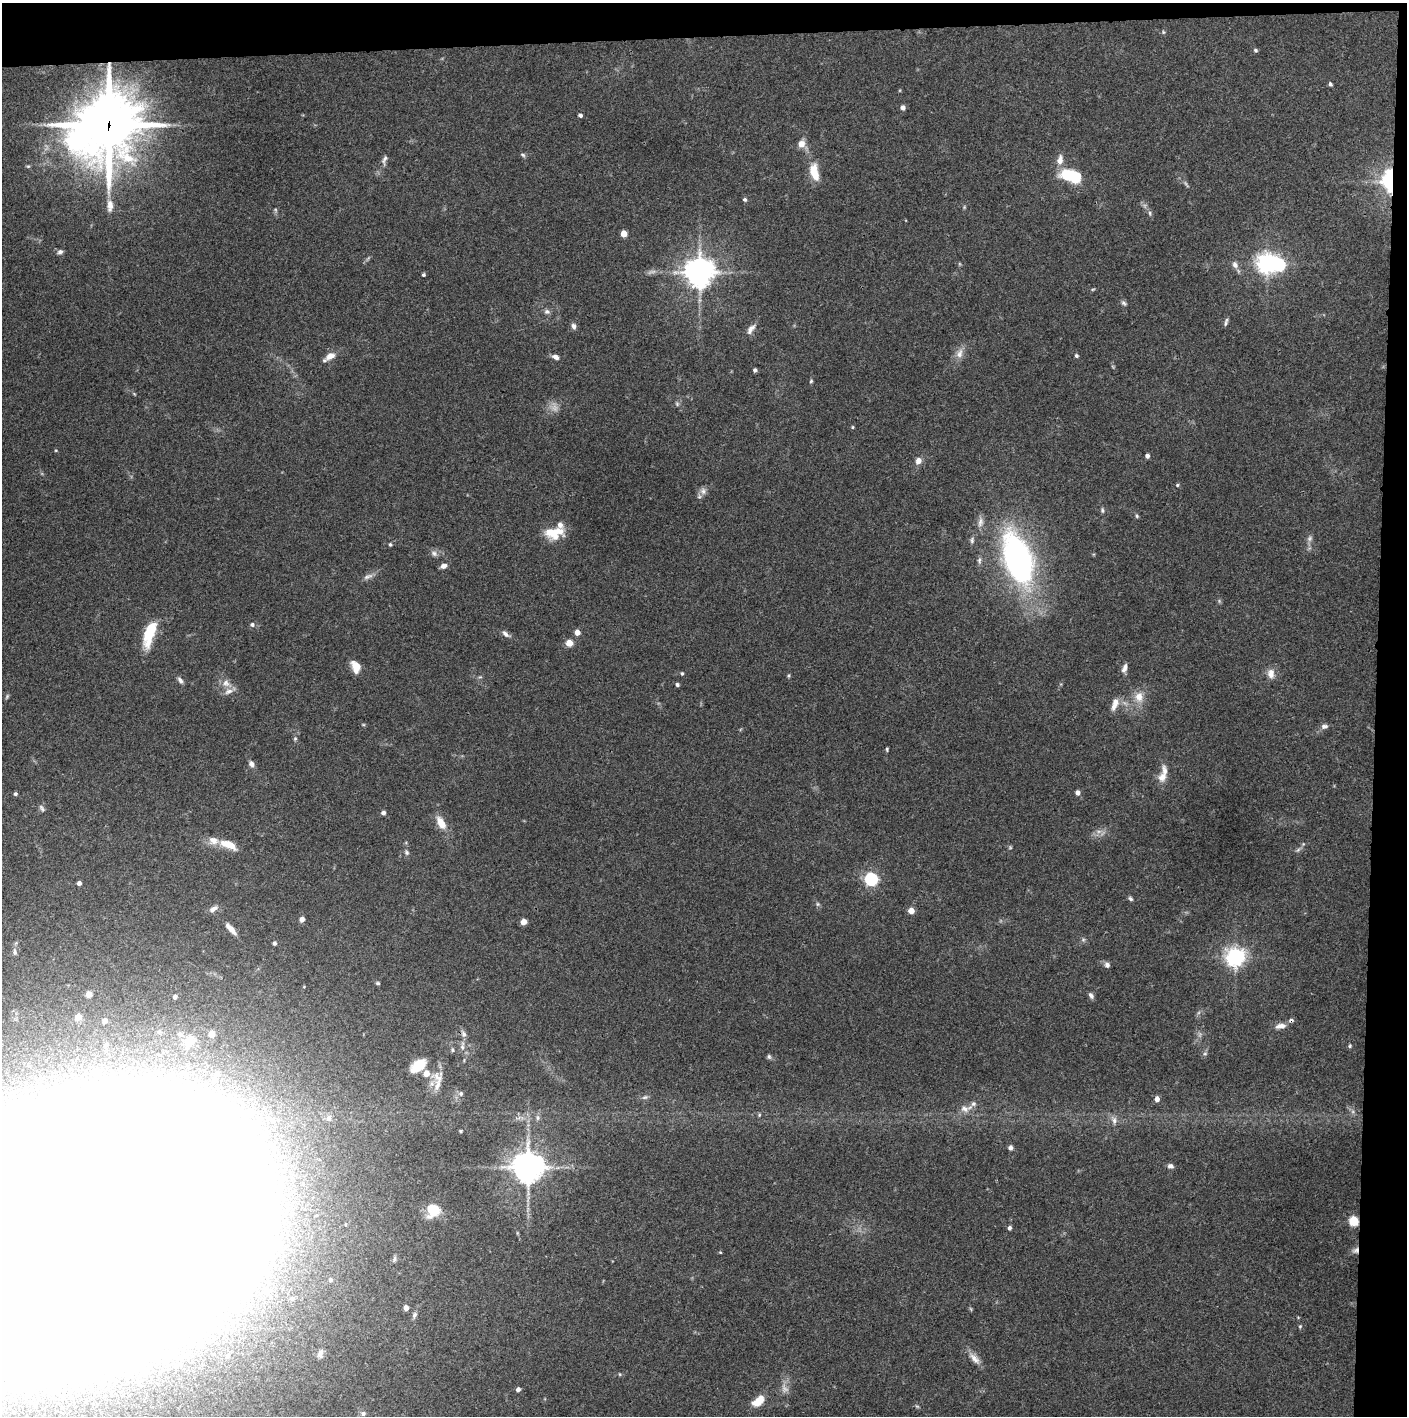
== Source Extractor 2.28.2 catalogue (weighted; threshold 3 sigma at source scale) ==
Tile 3 of 3 x 3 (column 3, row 1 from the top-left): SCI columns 2813-4217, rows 2830-4243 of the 4221 x 4245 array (HDU 1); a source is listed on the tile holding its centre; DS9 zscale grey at full resolution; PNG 1409 x 1418 px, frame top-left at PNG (2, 3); no overlay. Shown black and unused: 5% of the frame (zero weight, under 3 of 4 exposures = <1% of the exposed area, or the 3 px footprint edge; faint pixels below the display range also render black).
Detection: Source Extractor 2.28.2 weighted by HDU 2 'WHT'; one run over the whole footprint, this tile lists its part. Background 0.0748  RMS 0.0055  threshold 0.0247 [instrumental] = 3 sigma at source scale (4.5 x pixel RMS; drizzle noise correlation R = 1.50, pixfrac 1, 0.05/0.05 arcsec/px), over >= 5 px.
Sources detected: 167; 7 too faint to see at this stretch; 8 inside a brighter object's white glare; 1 cosmic-ray / hot-pixel residue — not listed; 9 inside a brighter listed object's ellipse — not listed separately; the other 142 listed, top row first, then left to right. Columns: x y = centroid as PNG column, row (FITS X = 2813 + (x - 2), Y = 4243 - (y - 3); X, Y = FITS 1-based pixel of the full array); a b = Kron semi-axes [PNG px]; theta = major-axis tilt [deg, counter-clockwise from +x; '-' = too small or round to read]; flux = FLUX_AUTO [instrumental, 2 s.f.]
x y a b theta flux
1163 32 5 5 - 0.73
1255 50 5 4 - 0.88
1330 84 4 4 - 1.3
903 107 5 5 - 2.1
580 115 4 4 - 1.4
109 125 26 23 78 2300
75 140 9 8 - 230
801 144 7 7 - 5.1
523 155 8 4 -36 0.91
384 159 14 5 73 2.1
1060 160 15 8 80 4.3
814 172 17 8 -77 12
1072 176 25 13 -14 22
1389 179 22 11 87 35
745 200 5 5 - 1.1
110 206 17 8 89 4.5
276 210 6 4 -70 0.71
1150 213 8 4 -82 1
624 234 4 4 - 9.6
60 252 7 5 16 1.6
1266 263 7 6 - 320
1235 265 9 7 -66 2.4
699 272 9 9 - 750
423 275 4 3 - 0.96
1093 289 5 3 - 0.59
1124 303 9 5 -40 1.2
547 312 7 6 - 1.7
1226 322 11 4 75 1.2
573 326 7 6 - 2
751 329 15 7 52 3.1
959 353 15 9 69 4.2
330 356 13 8 31 4.5
1076 356 5 4 - 1.1
555 357 9 6 -24 2.3
755 370 4 4 - 1.3
811 381 5 4 - 0.72
852 427 4 4 - 0.58
1147 456 5 4 - 1.7
918 461 9 7 59 3.1
1177 485 4 4 - 0.7
703 491 10 8 -89 2.6
1102 510 7 4 -87 0.97
1137 516 5 4 - 0.76
980 522 14 7 79 3.1
554 533 22 12 5 13
1310 538 8 7 - 1.7
972 540 9 5 77 1.4
390 544 5 4 - 0.83
434 553 10 7 -29 2.1
1018 559 46 23 -71 170
979 561 9 5 87 1.5
443 566 7 5 20 2.6
368 576 16 5 22 2.5
252 624 6 6 - 1.3
577 632 4 4 - 5.5
149 633 30 11 72 19
505 634 11 6 -46 2.1
569 643 5 5 - 7.1
356 667 11 8 -67 8.3
1125 668 10 6 68 2.9
682 673 4 4 - 0.73
1271 673 13 9 -88 4.2
180 680 10 5 -54 1.7
226 683 11 10 - 3.7
677 685 4 4 - 1
7 696 7 4 59 0.8
1139 697 12 11 - 6.2
1115 702 11 8 -69 3.4
1324 726 9 6 -1 1.8
295 739 6 5 - 0.84
887 749 4 3 - 0.71
251 764 9 6 -63 2.2
1162 777 14 11 71 4.6
1077 793 5 5 - 2.3
15 794 5 4 - 0.97
42 808 10 5 -48 1.3
383 813 4 4 - 1.7
441 823 15 8 -60 8.3
228 844 21 8 -23 8.9
407 852 6 6 - 1.1
871 879 6 6 - 100
79 883 4 4 - 2.3
1130 899 6 5 - 1
818 904 6 4 -90 0.88
213 909 12 6 34 2.9
911 911 5 5 - 5.8
302 919 5 4 - 3.1
524 922 5 4 - 5.4
231 929 15 5 -47 4.3
1083 940 6 4 19 0.85
274 943 4 4 - 1.3
15 952 9 5 -82 1.4
1235 957 7 7 - 290
1107 965 8 6 -42 1.8
378 983 5 4 - 0.77
89 994 5 5 - 4.5
1091 995 8 5 -58 1.7
175 997 4 4 - 2
78 1017 5 4 - 9.4
105 1021 5 5 - 2.4
1281 1026 13 7 7 3.8
211 1034 7 6 - 2.6
189 1041 16 10 74 7.9
462 1046 14 6 87 3
1350 1046 5 5 - 0.73
452 1050 6 4 -83 0.87
1205 1054 6 4 1 0.82
769 1057 7 5 -74 1
418 1066 19 10 37 12
95 1071 6 6 - 2.7
217 1074 6 5 - 2.9
438 1077 17 15 -74 7.2
461 1094 6 6 - 1.5
645 1097 9 5 13 1.3
1157 1099 5 4 - 3.4
965 1109 13 9 -15 3.7
759 1115 5 4 - 0.67
1114 1120 11 6 -85 2.3
460 1131 4 3 - 0.6
1010 1148 6 5 - 1.8
1170 1166 7 6 - 1.9
528 1167 10 10 - 790
433 1210 11 10 - 19
1354 1221 5 5 - 33
1009 1228 5 4 - 1.4
83 1231 168 88 14 30000
1356 1250 9 7 30 2.3
720 1252 5 3 - 0.44
330 1280 5 5 - 1
267 1292 5 4 - 3.1
292 1299 5 4 - 0.93
406 1308 4 4 - 3.2
414 1315 8 6 69 1.3
1300 1326 5 4 - 0.69
320 1353 12 6 74 2
228 1356 7 6 - 2
974 1359 18 8 -50 4.3
619 1374 5 3 - 0.49
518 1389 4 4 - 2.1
758 1401 14 8 38 8.8
917 1406 6 4 -19 0.69
363 1414 6 6 - 1.3
Overlapping masked pixels (flux is a lower limit): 4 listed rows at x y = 109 125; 1389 179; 1354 1221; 1356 1250
Isophote crosses this tile's border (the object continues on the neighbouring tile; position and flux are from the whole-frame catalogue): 1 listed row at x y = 83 1231